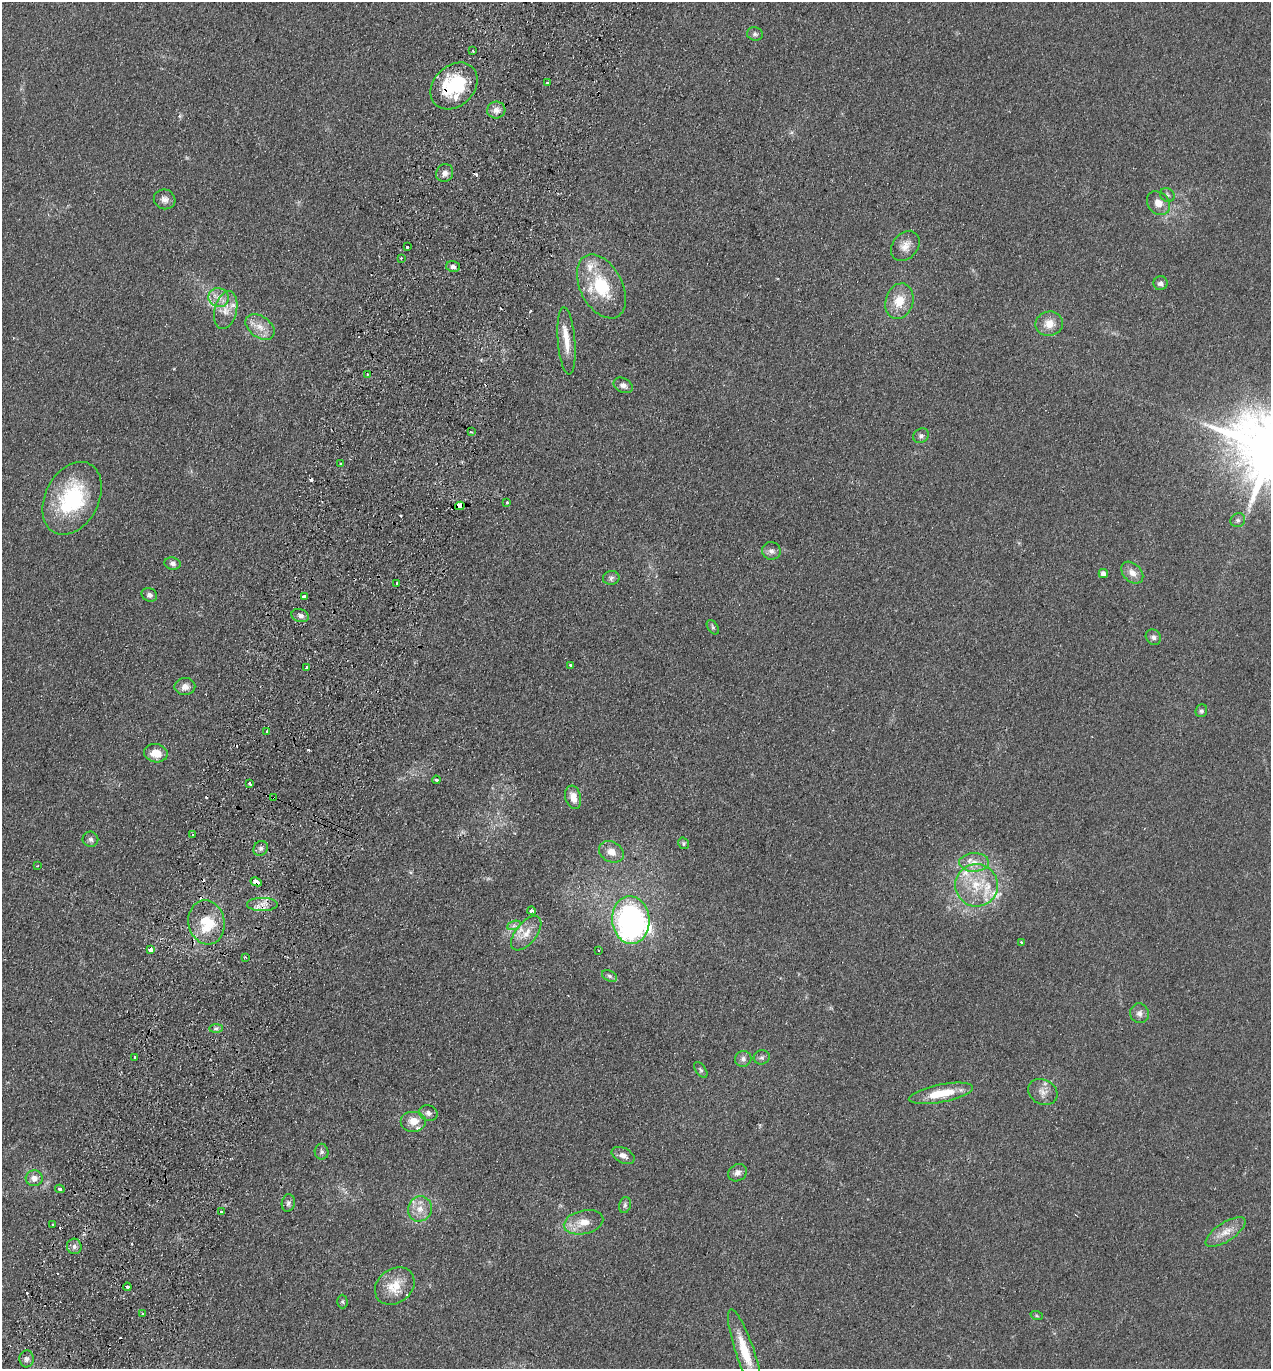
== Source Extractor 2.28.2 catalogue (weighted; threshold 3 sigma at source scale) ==
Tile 7 of 4 x 4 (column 3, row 2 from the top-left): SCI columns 2731-3999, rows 2757-4123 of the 5591 x 5514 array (HDU 1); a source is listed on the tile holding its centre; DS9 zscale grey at full resolution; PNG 1273 x 1371 px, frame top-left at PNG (2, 2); each listed source drawn as its Kron ellipse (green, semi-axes under 4 px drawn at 4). Shown black and unused: <1% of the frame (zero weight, under 2 of 3 exposures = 3% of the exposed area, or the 3 px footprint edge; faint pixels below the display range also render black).
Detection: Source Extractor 2.28.2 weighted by HDU 2 'WHT'; one run over the whole footprint, this tile lists its part. Background 0.098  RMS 0.01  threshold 0.0465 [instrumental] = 3 sigma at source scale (4.5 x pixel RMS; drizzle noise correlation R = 1.50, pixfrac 1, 0.05/0.05 arcsec/px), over >= 5 px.
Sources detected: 121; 9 cosmic-ray / hot-pixel residue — neither listed nor drawn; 11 inside a brighter listed object's ellipse — not listed separately; the other 101 listed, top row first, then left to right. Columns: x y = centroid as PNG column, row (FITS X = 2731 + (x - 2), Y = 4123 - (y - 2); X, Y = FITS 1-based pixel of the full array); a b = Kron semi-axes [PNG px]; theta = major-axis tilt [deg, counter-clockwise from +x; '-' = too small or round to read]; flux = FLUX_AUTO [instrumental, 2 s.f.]
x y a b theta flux
755 34 8 6 -12 2.6
473 51 3 2 - 0.84
547 83 3 3 - 3.5
454 86 26 20 44 67
496 110 9 8 - 6.7
445 173 9 8 - 5.4
1167 195 7 6 - 2.1
165 199 11 10 - 5.6
1158 203 13 10 -48 9.4
905 246 16 12 51 9.8
407 247 3 3 - 2
401 258 3 3 - 1.8
453 267 7 5 -14 3.2
1160 283 7 7 - 3.2
601 286 34 21 -62 52
219 297 10 9 - 8.2
899 301 18 13 73 19
226 310 19 11 76 13
1049 324 14 12 13 12
260 327 16 10 -36 12
566 341 34 8 -85 16
367 374 4 2 - 0.82
623 385 10 7 -26 5.3
471 432 3 3 - 1.5
921 436 8 7 - 3
341 464 3 3 - 1.3
72 498 38 26 63 91
507 503 3 3 - 1.4
460 506 5 4 - 88
1238 520 7 7 - 2.7
771 551 9 8 - 4.5
173 564 8 6 -9 3.1
1132 573 12 9 -45 8
1103 574 5 4 - 6.3
611 578 8 7 - 3.5
397 584 3 3 - 3.2
149 595 8 6 -26 3.6
304 597 4 3 - 13
300 616 9 6 -18 4.1
713 627 8 5 -57 2
1153 637 8 7 - 3.3
570 665 4 3 - 2
306 668 4 3 - 2.4
185 687 10 8 3 7
1201 711 6 5 - 2.2
267 732 3 3 - 1.3
156 753 12 9 -10 15
436 780 4 3 - 2.1
250 784 3 3 - 6.2
573 797 12 7 -74 11
274 798 4 3 - 1.7
193 835 2 2 - 1
90 839 8 7 - 3.4
684 843 6 5 - 1.6
261 848 8 7 - 3.1
611 852 13 10 -29 9.6
974 862 15 9 1 11
37 866 3 2 - 0.68
256 882 6 4 -26 18
977 885 21 21 - 37
262 904 15 6 0 8.3
532 911 4 3 - 4.7
631 920 24 18 -84 250
206 922 22 18 -76 39
514 925 7 4 20 2.5
526 933 20 10 51 13
1021 942 4 3 - 0.85
150 949 4 4 - 7.9
598 950 2 2 - 1.1
245 957 4 3 - 1
609 976 8 5 -27 2.4
1139 1013 10 9 - 5
216 1028 7 4 1 2.2
135 1057 3 3 - 2.7
762 1057 8 7 - 2.9
743 1059 8 8 - 3.8
701 1070 9 5 -53 2
1043 1092 15 12 -28 8.3
941 1093 32 9 11 30
428 1113 9 7 -22 4.1
413 1121 13 10 0 12
322 1152 8 7 - 2.7
623 1155 12 7 -26 6
737 1173 10 8 34 4.9
34 1178 8 8 - 6.8
60 1189 4 3 - 1.8
288 1203 9 6 79 2.9
625 1205 8 5 75 2.4
420 1209 13 11 66 11
221 1212 3 3 - 2.2
583 1222 20 11 13 16
53 1225 3 3 - 1.6
1226 1232 23 9 33 13
74 1246 8 7 - 4.1
395 1286 21 17 37 22
127 1287 4 3 - 5.2
342 1302 7 5 -88 1.6
143 1314 3 2 - 1.4
1037 1316 6 4 -19 1.2
745 1351 44 9 -71 29
27 1359 8 7 - 3.8
Overlapping masked pixels (flux is a lower limit): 5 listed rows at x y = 454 86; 460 506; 274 798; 256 882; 262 904